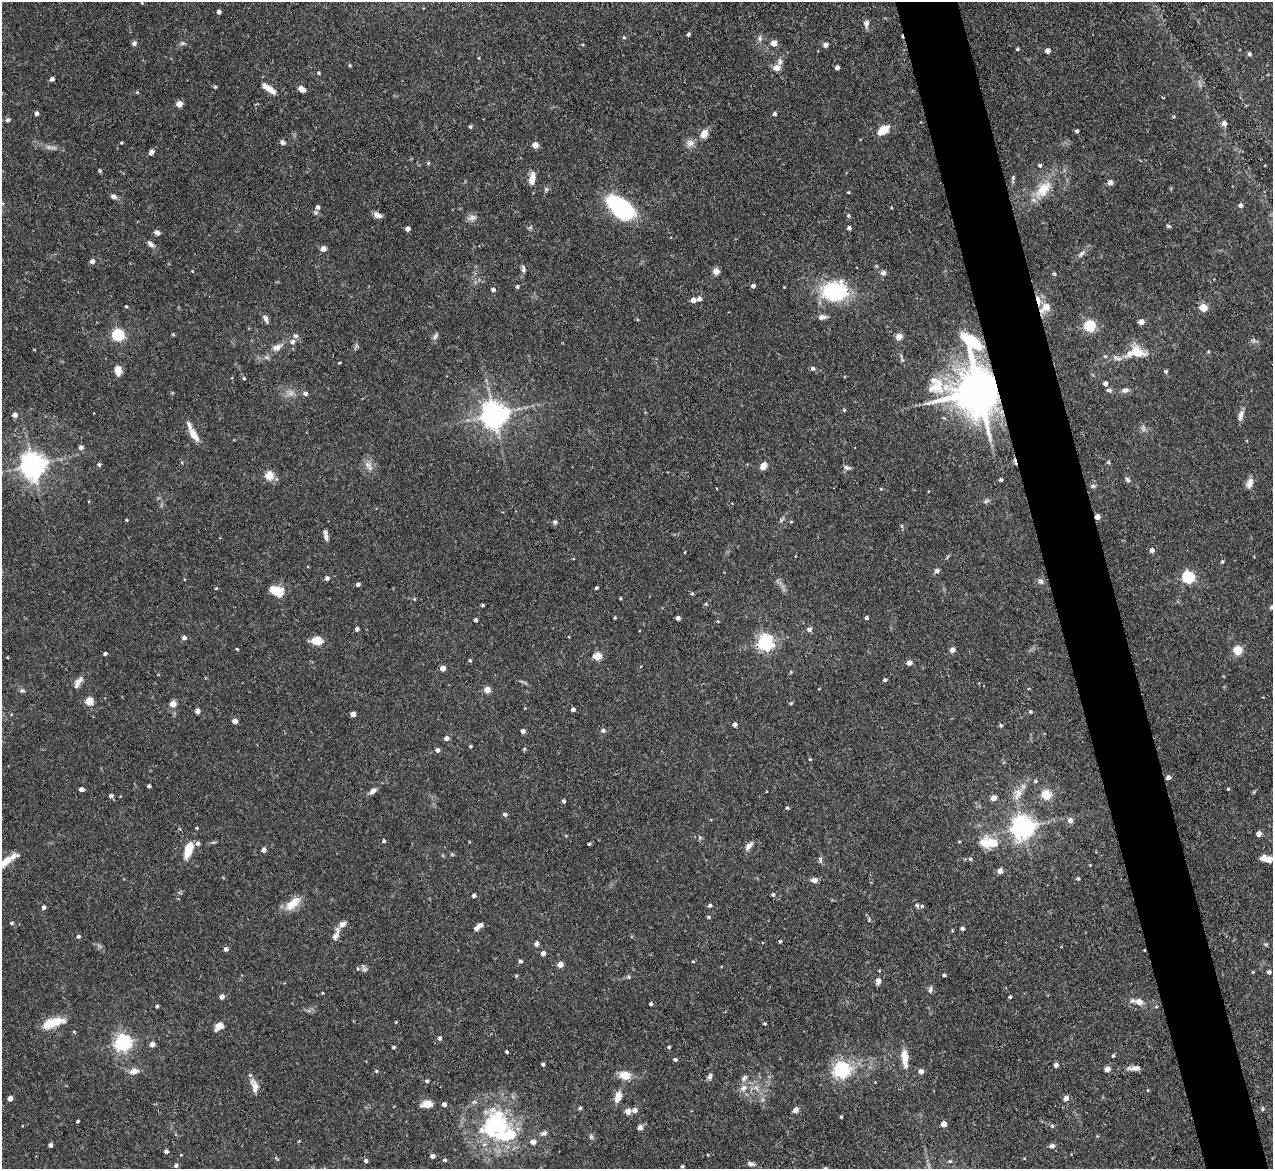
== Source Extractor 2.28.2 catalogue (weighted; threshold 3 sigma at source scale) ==
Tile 6 of 4 x 4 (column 2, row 2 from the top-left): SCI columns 1272-2542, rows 2593-3759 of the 5085 x 5067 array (HDU 1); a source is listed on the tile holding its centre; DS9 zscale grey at full resolution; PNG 1275 x 1171 px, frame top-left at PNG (2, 2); no overlay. Shown black and unused: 5% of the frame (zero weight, under 3 of 4 exposures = <1% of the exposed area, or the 3 px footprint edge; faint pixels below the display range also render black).
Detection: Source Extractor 2.28.2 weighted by HDU 2 'WHT'; one run over the whole footprint, this tile lists its part. Background 0.0807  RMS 0.0035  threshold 0.0159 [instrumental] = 3 sigma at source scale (4.5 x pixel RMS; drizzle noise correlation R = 1.50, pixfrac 1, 0.05/0.05 arcsec/px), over >= 5 px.
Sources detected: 328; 1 too faint to see at this stretch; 4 inside a brighter object's white glare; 2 cosmic-ray / hot-pixel residue — not listed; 13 inside a brighter listed object's ellipse — not listed separately; the other 308 listed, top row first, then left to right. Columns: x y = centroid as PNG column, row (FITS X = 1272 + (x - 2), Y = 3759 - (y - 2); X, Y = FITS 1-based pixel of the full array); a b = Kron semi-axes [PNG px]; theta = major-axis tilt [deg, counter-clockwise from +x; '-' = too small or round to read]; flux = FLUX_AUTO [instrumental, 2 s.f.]
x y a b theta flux
142 3 5 3 - 0.32
219 12 4 4 - 1.5
866 23 9 7 85 1.6
688 34 4 4 - 0.73
624 37 4 3 - 0.44
759 39 8 7 - 1.1
134 43 7 6 - 0.89
183 43 7 4 -19 0.65
774 43 5 5 - 4.2
826 45 6 5 - 1.1
1017 49 4 3 - 0.54
1048 51 4 4 - 2.3
1249 54 5 4 - 0.78
780 62 10 7 79 1.4
777 68 5 5 - 4
837 68 4 4 - 1.7
319 73 5 3 - 0.46
52 79 4 4 - 1.4
215 87 4 4 - 0.5
269 89 18 6 -36 3.3
302 89 8 6 -32 2
137 92 4 4 - 0.31
179 104 4 4 - 4.6
37 113 4 4 - 1.2
774 114 4 4 - 0.82
8 120 6 4 40 0.67
1224 123 6 5 - 1.8
470 127 5 4 - 0.46
884 130 8 5 38 17
1077 131 4 4 - 0.63
704 133 9 7 62 3.4
282 142 7 6 - 0.79
121 143 3 3 - 0.37
690 143 10 10 - 2
535 145 4 4 - 4.6
151 152 6 4 65 1.5
428 163 5 4 - 0.44
1040 165 4 4 - 0.74
100 171 5 4 - 0.44
532 179 16 7 85 3.5
1110 182 4 4 - 2.5
546 189 6 5 - 0.61
1043 189 28 15 49 9
848 192 3 3 - 0.34
114 197 8 6 -10 1.1
2 203 7 4 0 0.78
1240 205 5 4 - 1.1
318 207 5 5 - 1.3
620 208 27 13 -40 49
377 215 10 6 -18 1.8
848 216 5 4 - 0.61
472 218 11 8 12 1.6
1168 226 6 4 -26 0.51
849 228 4 4 - 1.1
407 229 4 4 - 2.1
157 233 6 5 - 1.3
151 244 10 6 -39 1.4
323 249 5 5 - 2.7
1082 253 10 6 37 1.2
92 261 4 4 - 1.9
523 269 9 5 -85 1
192 271 4 3 - 0.25
716 271 4 4 - 5.2
883 273 5 4 - 2
1054 274 4 4 - 0.56
753 286 4 4 - 1.4
517 287 4 3 - 0.62
493 290 4 4 - 1.3
835 291 29 21 2 26
699 299 4 4 - 1.4
693 300 4 4 - 3
126 306 4 4 - 0.45
1045 308 17 10 33 3.3
1203 308 5 5 - 12
822 317 10 6 9 1.5
265 318 10 5 -62 1.4
1141 322 4 4 - 3.5
1090 326 5 5 - 38
173 334 4 4 - 0.4
118 335 5 5 - 45
435 336 10 5 58 0.99
899 337 7 6 - 2.3
1253 341 7 4 19 0.67
292 342 9 7 4 1.4
277 347 15 8 24 2.5
1136 352 22 14 -23 6.3
1105 356 4 4 - 0.45
1117 358 12 5 -18 1.4
339 363 3 3 - 0.32
813 369 5 5 - 0.85
118 370 9 6 -73 3.6
1166 372 5 4 - 0.63
244 378 4 3 - 0.44
1105 384 4 4 - 1.6
936 386 28 22 38 12
1109 390 6 5 - 0.68
1125 390 8 6 7 1.2
979 391 19 13 -81 1700
305 394 5 5 - 1.1
844 410 5 4 - 0.44
15 415 4 4 - 2.4
494 415 8 8 - 410
1240 416 14 6 80 1.8
1143 429 8 6 -71 1
194 435 17 7 -57 3.8
81 447 4 4 - 1.6
1108 462 4 4 - 0.54
33 465 8 7 - 360
99 465 5 4 - 0.69
369 466 16 6 -52 1.9
763 466 7 5 61 3.1
847 467 9 6 -16 0.9
269 475 5 5 - 13
1001 480 3 3 - 0.77
1128 480 7 5 -58 0.85
1250 483 13 8 69 2.2
1093 486 6 5 - 0.69
986 501 7 4 44 0.63
1097 517 4 4 - 3.2
126 520 3 3 - 0.35
781 520 7 4 71 0.58
555 522 6 5 - 0.71
791 522 4 4 - 0.32
902 526 6 4 -88 0.43
326 537 9 6 -79 1.1
1152 550 4 4 - 1.9
685 552 3 2 - 0.25
1222 562 4 4 - 0.51
937 570 5 4 - 1.5
1188 577 5 5 - 47
327 578 4 4 - 1.2
1041 581 7 6 - 1.1
358 584 4 3 - 1.1
216 588 4 3 - 0.34
596 588 3 3 - 0.58
276 590 14 8 -16 7.7
692 593 5 4 - 0.45
620 598 3 3 - 0.38
706 604 4 4 - 0.4
482 605 3 3 - 0.56
1271 607 4 4 - 0.68
615 618 3 3 - 0.37
678 618 4 4 - 1.4
866 618 3 3 - 0.8
476 620 4 3 - 0.8
357 629 4 4 - 1.1
809 630 5 5 - 1.4
184 638 4 4 - 1.7
317 641 11 8 -1 4.7
766 642 6 6 - 110
237 649 4 2 - 0.32
952 650 4 4 - 2.3
1238 650 8 7 - 6.1
105 654 3 3 - 0.94
597 656 5 5 - 13
470 660 4 4 - 0.46
909 663 4 4 - 2.3
443 668 4 4 - 3.2
791 672 4 3 - 0.31
884 680 4 4 - 0.9
78 682 17 7 56 2.3
487 690 4 4 - 5.6
22 691 8 4 -7 0.61
89 701 5 5 - 11
791 703 5 4 - 0.43
173 704 4 4 - 6
573 710 4 4 - 1.2
198 711 4 4 - 2.4
1031 711 5 4 - 0.5
353 714 4 4 - 2.4
235 721 4 4 - 2.8
735 725 4 4 - 1.7
1001 725 6 4 -67 0.48
523 731 4 4 - 1.4
603 731 5 4 - 1.1
446 738 5 4 - 1.7
471 746 4 3 - 0.47
524 749 5 4 - 0.42
438 750 4 4 - 1.3
810 759 4 3 - 0.34
1168 777 5 4 - 1.4
1035 781 5 5 - 0.74
149 786 4 3 - 0.79
81 789 4 4 - 1.7
1228 789 3 3 - 0.38
373 791 9 6 36 1.4
1254 792 6 3 71 0.39
1017 794 18 9 64 3.8
1046 795 5 5 - 20
111 796 4 4 - 1.1
994 798 4 4 - 3.7
564 801 4 3 - 0.75
787 808 4 4 - 0.45
505 814 5 4 - 1
1070 820 6 5 - 1.9
1023 827 7 7 - 280
197 828 4 3 - 0.33
1259 834 4 4 - 2.5
384 841 4 4 - 0.56
993 843 25 14 -33 7.3
589 844 3 3 - 0.42
749 846 13 6 48 1.5
188 850 20 8 72 6.2
264 850 4 4 - 1.7
1266 858 14 7 -17 3.2
970 859 6 4 -22 0.57
820 860 8 4 83 0.78
5 862 18 8 42 4.8
1090 865 3 3 - 0.25
1000 871 4 4 - 3.1
1078 879 4 4 - 0.58
814 880 7 5 2 1.7
474 895 4 4 - 1.2
773 895 5 4 - 0.66
293 903 24 10 42 5.2
710 905 4 4 - 1
917 905 5 4 - 0.65
922 906 5 5 - 0.55
44 907 4 4 - 1.1
708 917 4 4 - 0.46
12 923 5 4 - 0.57
476 928 6 5 - 1.3
962 928 4 4 - 0.96
336 935 19 7 71 2.4
78 936 4 4 - 0.75
780 941 4 3 - 0.58
537 944 5 4 - 1.6
1266 944 5 5 - 0.51
226 949 4 4 - 1.3
1144 950 3 2 - 0.26
543 953 4 4 - 2.4
520 961 4 4 - 0.89
693 961 4 3 - 0.33
560 964 4 4 - 4.4
364 968 13 5 -57 0.94
1269 972 4 4 - 0.96
944 975 3 3 - 0.59
516 976 4 4 - 0.41
629 977 5 5 - 0.51
878 981 8 5 76 1.5
930 990 9 5 79 1
322 993 4 3 - 0.28
222 997 5 4 - 1.5
1010 997 4 3 - 0.53
1139 1002 8 6 -18 2.5
651 1004 3 3 - 0.65
157 1006 3 3 - 0.59
396 1022 4 3 - 0.28
49 1024 13 8 22 9
765 1024 4 3 - 0.5
219 1026 10 7 40 2.6
74 1032 4 3 - 0.36
439 1038 5 4 - 0.84
123 1043 6 6 - 120
152 1044 4 4 - 2.6
394 1047 3 3 - 0.68
669 1047 4 4 - 0.52
507 1052 3 3 - 0.62
1113 1056 4 3 - 0.49
905 1058 25 8 -84 4.2
675 1060 4 4 - 0.61
543 1064 4 3 - 0.79
1056 1065 4 4 - 1.3
1135 1068 13 6 4 1.9
1107 1069 4 4 - 2.8
841 1070 6 6 - 110
134 1071 10 7 16 2.7
376 1071 4 3 - 0.41
921 1071 5 4 - 2.1
625 1075 15 10 -15 4.3
710 1076 9 6 64 0.99
744 1078 10 6 47 1.2
427 1081 4 4 - 0.61
254 1086 16 8 -74 3.2
743 1088 11 9 32 2.6
618 1097 15 8 74 3.3
1066 1098 5 4 - 2.1
10 1099 4 4 - 2.7
427 1104 8 5 4 6.2
444 1104 4 4 - 1.5
580 1108 4 4 - 0.65
1263 1109 5 3 - 0.4
635 1110 5 5 - 2
796 1110 5 4 - 2.7
628 1111 5 5 - 2.8
841 1117 3 3 - 0.41
77 1121 3 3 - 0.51
498 1124 43 28 -57 31
944 1124 4 4 - 3.2
1052 1126 5 4 - 0.54
640 1128 5 4 - 2.4
544 1133 9 5 25 0.97
1097 1136 4 4 - 0.3
591 1137 7 5 -87 0.74
533 1142 5 5 - 2.2
50 1145 4 4 - 1.2
1052 1146 7 5 5 1
166 1151 4 4 - 1.1
181 1155 3 3 - 0.24
432 1156 4 4 - 1.8
277 1158 7 4 -46 0.43
445 1160 5 4 - 0.69
366 1161 4 4 - 1
950 1161 5 4 - 0.53
751 1164 9 5 -15 1.3
176 1165 4 4 - 0.98
682 1166 3 3 - 0.52
825 1168 5 5 - 0.51
Overlapping masked pixels (flux is a lower limit): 6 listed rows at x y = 835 291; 1045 308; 979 391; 1097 517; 766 642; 1144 950
Isophote crosses this tile's border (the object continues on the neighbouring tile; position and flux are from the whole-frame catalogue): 4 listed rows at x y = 2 203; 1271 607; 5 862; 825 1168